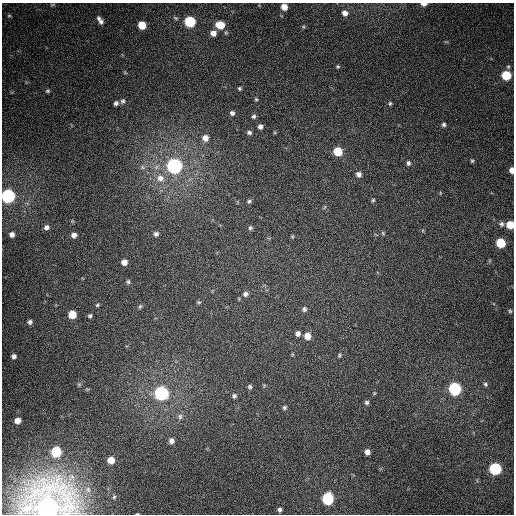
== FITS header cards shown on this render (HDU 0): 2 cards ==
NAXIS1  =                  512
NAXIS2  =                  512

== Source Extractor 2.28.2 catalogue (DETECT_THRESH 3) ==
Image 512 x 512 px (HDU 0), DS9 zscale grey, 1 PNG px = 1 image px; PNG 516 x 516 px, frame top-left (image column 1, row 512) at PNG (2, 3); no overlay
Background 366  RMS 8.8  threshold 26.5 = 3 sigma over >= 5 px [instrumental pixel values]
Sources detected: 84; all 84 listed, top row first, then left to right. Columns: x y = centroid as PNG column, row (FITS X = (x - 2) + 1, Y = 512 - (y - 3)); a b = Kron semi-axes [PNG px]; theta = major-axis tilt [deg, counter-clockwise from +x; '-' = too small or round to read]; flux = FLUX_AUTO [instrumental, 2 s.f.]
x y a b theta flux
424 4 5 3 - 3600
52 5 8 4 1 790
284 7 5 5 - 5900
345 13 7 6 - 3600
9 16 6 4 0 720
98 18 6 5 - 1400
101 22 7 6 - 1700
190 22 6 6 - 49000
142 25 6 6 - 12000
220 25 8 6 -8 14000
303 27 6 4 18 740
213 33 6 6 - 4000
338 66 4 4 - 800
508 67 6 5 - 1000
125 73 5 3 - 590
506 75 6 6 - 27000
239 88 5 4 - 880
48 91 6 4 -15 950
256 99 5 4 - 760
123 101 7 6 - 1300
116 103 5 5 - 1600
390 103 6 4 76 910
232 113 6 6 - 1500
254 116 5 5 - 1300
444 124 6 5 - 1500
260 127 5 5 - 2000
249 133 6 5 - 1300
205 138 7 7 - 4200
338 151 6 6 - 18000
472 161 6 4 -73 870
408 163 6 5 - 1400
174 166 7 7 - 210000
142 167 7 6 - 1500
512 170 6 4 -84 3600
359 174 6 6 - 2400
160 178 11 10 - 6300
8 196 6 6 - 140000
373 200 5 5 - 830
249 201 6 5 - 1100
501 224 6 6 - 1500
510 225 6 5 - 13000
46 227 5 5 - 1900
250 228 6 5 - 1200
383 233 6 4 -46 720
12 234 5 4 - 2600
156 234 6 6 - 1600
74 235 6 5 - 2700
500 243 6 6 - 25000
124 262 5 5 - 4300
128 282 6 5 - 1100
245 294 7 6 - 2000
199 302 6 4 -19 820
97 305 5 4 - 820
140 306 7 4 62 940
304 309 7 6 - 1600
510 311 5 4 - 710
72 315 6 6 - 13000
90 316 4 4 - 1000
30 322 4 4 - 1400
298 333 6 5 - 2300
307 336 6 6 - 6500
339 355 6 4 69 830
14 356 5 5 - 1900
79 384 6 5 - 820
485 384 6 5 - 1000
250 387 6 5 - 1200
455 389 7 6 - 99000
161 393 7 7 - 150000
234 396 5 5 - 1200
367 402 6 5 - 1300
284 407 5 5 - 1100
180 416 8 6 90 1700
17 420 6 5 - 5000
171 441 6 5 - 2600
56 452 6 6 - 35000
367 452 5 5 - 2700
111 460 6 5 - 7900
495 469 7 6 - 71000
88 489 7 6 - 1300
114 497 5 4 - 680
328 499 7 6 - 68000
48 508 11 9 41 880000
279 510 4 4 - 1500
137 514 4 2 - 420
At the frame edge (FLAGS 8, measured only in part): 6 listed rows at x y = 424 4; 512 170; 8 196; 510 225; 48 508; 137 514